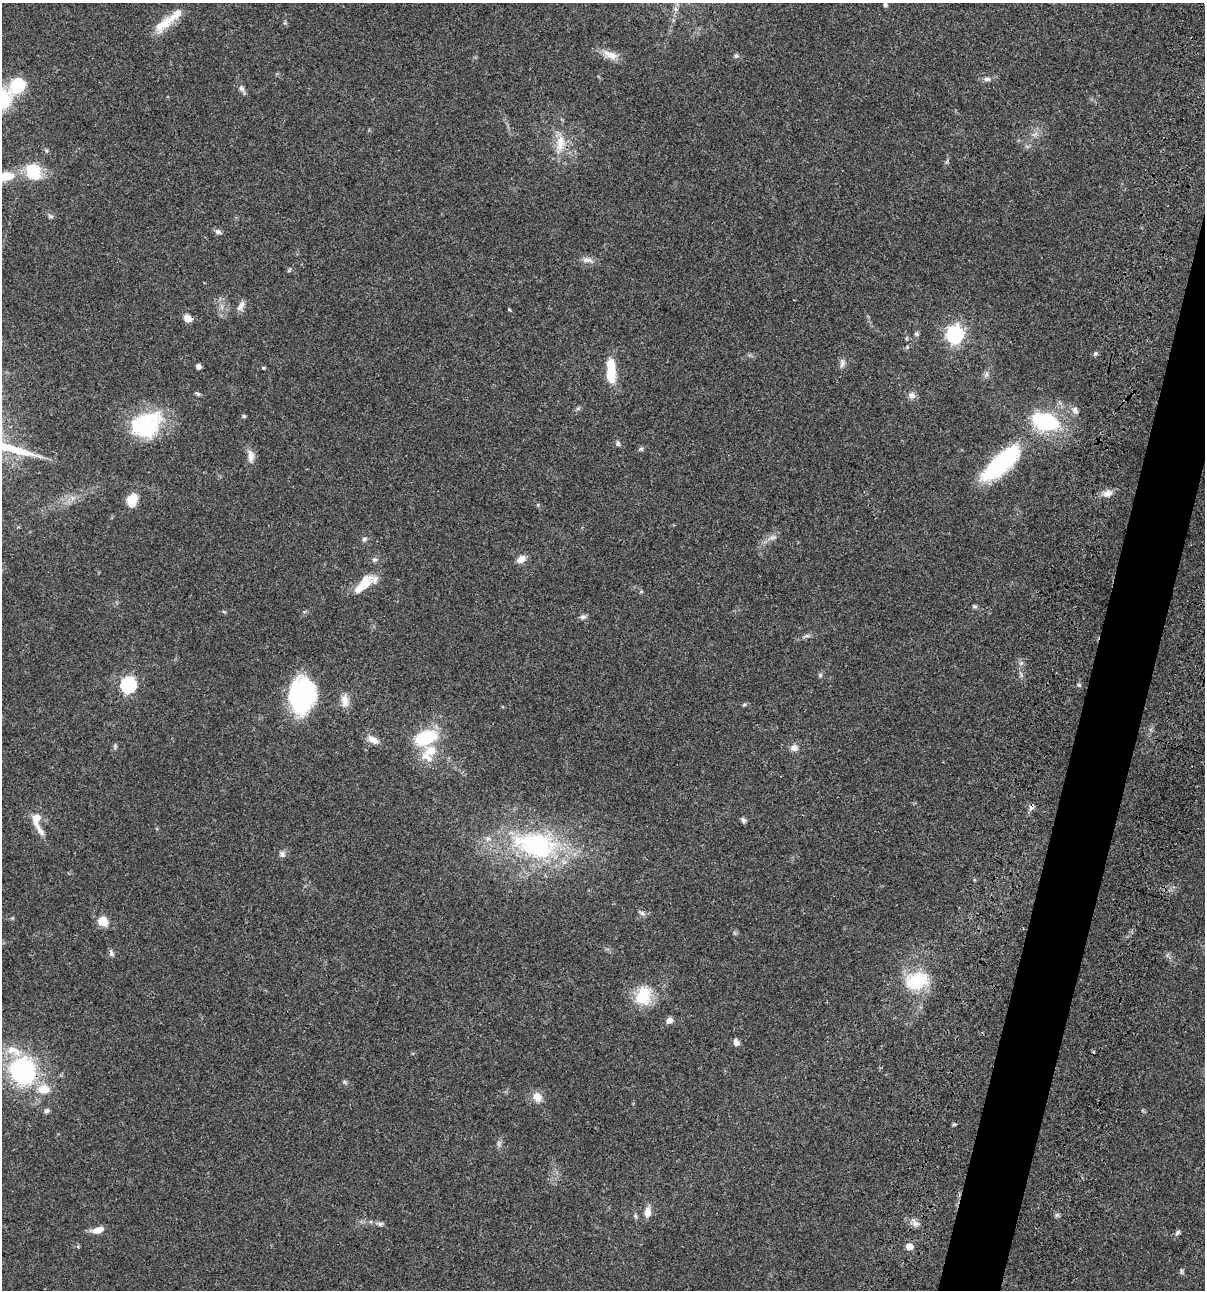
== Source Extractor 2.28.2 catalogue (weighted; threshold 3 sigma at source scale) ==
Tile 10 of 4 x 4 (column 2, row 3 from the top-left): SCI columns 1437-2639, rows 1408-2695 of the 5404 x 5390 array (HDU 1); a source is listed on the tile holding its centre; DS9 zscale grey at full resolution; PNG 1207 x 1292 px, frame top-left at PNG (2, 3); no overlay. Shown black and unused: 4% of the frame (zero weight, under 3 of 4 exposures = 9% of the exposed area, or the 3 px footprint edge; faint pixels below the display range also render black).
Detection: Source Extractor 2.28.2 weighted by HDU 2 'WHT'; one run over the whole footprint, this tile lists its part. Background 0.0472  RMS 0.0054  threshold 0.0242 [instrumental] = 3 sigma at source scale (4.5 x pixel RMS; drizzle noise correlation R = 1.50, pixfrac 1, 0.05/0.05 arcsec/px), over >= 5 px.
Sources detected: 90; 3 inside a brighter object's white glare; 1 cosmic-ray / hot-pixel residue — not listed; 6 inside a brighter listed object's ellipse — not listed separately; the other 80 listed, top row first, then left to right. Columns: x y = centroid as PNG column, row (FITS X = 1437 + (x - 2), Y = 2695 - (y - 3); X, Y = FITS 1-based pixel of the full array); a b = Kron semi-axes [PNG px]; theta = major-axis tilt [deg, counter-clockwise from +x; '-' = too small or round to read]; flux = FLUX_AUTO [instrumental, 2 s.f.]
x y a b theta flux
885 5 5 4 - 1.2
164 24 32 12 36 10
611 55 20 9 -24 5.5
736 56 6 6 - 1
987 79 9 6 2 1.7
18 85 19 15 44 17
241 88 10 7 -57 1.7
560 143 26 12 82 9.2
33 171 21 17 -65 16
6 176 21 12 12 9.2
51 216 8 5 -36 1
218 232 8 6 -15 1.5
587 260 16 6 -4 2.5
289 270 6 4 73 0.57
241 306 15 7 57 2.5
509 309 4 3 - 0.54
187 318 10 7 -35 3.3
916 334 7 5 -22 0.85
955 334 7 7 - 160
907 338 6 3 70 0.54
1095 353 6 5 - 0.88
842 363 12 6 80 1.8
198 366 4 4 - 2.5
263 368 4 4 - 0.54
611 371 27 9 -88 14
986 374 7 5 89 1.2
198 394 7 5 -20 0.88
912 395 9 8 - 2.4
578 409 7 4 1 0.82
1075 410 9 7 -58 2.3
244 416 6 4 -22 0.72
1045 422 28 16 -15 42
147 427 39 29 11 35
618 444 6 5 - 1.1
641 449 6 4 1 0.82
251 456 15 8 -86 3.9
1001 463 47 16 42 54
1108 493 10 8 25 3.4
132 500 16 11 72 7.1
772 538 11 4 11 1.5
364 539 6 6 - 0.99
521 559 13 8 34 3.2
375 560 7 5 2 1.2
365 582 21 15 58 8
974 606 7 4 -7 0.84
583 617 9 6 6 1.5
807 636 8 4 0 1
820 675 6 5 - 0.86
128 685 7 7 - 95
1079 685 6 4 -43 0.66
303 695 37 20 18 28
344 701 17 10 -86 4.4
744 705 6 4 20 0.64
425 738 20 11 19 29
373 740 18 8 -32 3.7
794 748 9 8 - 2.6
429 752 24 14 53 13
1032 807 9 6 58 1.7
37 818 19 10 86 6.2
743 820 7 6 - 1.2
536 845 63 35 -13 69
282 854 9 7 77 1.6
642 913 8 6 -17 1.3
103 921 13 12 - 5.5
111 953 9 5 -67 1.3
917 981 29 21 19 23
643 996 26 19 80 15
669 1020 7 6 - 2.6
736 1042 8 6 -66 2.1
22 1071 23 21 -52 70
44 1089 17 14 5 8.2
537 1097 11 9 -45 4.9
46 1111 8 6 41 1.2
648 1212 11 7 83 3.9
915 1223 7 4 72 1.4
380 1224 9 5 -4 1.3
98 1230 16 7 13 4.1
1178 1233 8 5 50 1.1
909 1246 5 5 - 6.4
1181 1271 7 4 73 0.78
Overlapping masked pixels (flux is a lower limit): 1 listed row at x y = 1032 807
Isophote crosses this tile's border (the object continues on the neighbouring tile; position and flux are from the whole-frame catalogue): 1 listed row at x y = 6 176